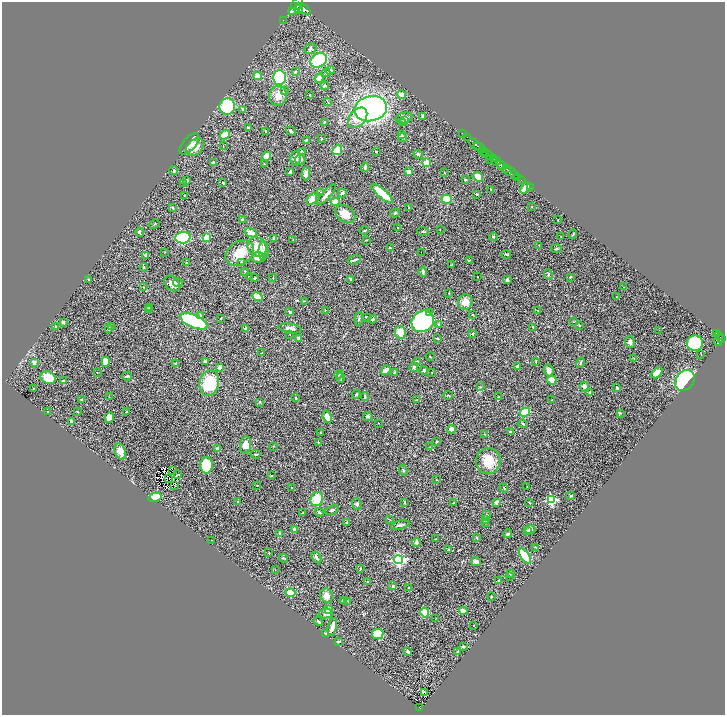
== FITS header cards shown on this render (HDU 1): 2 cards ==
NAXIS1  =                 1446
NAXIS2  =                 1425

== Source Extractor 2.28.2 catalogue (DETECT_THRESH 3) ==
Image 1446 x 1425 px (HDU 1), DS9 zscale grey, zoomed out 1/2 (1 PNG px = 2 x 2 image px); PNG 727 x 717 px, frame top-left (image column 2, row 1425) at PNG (2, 2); each listed source drawn as its Kron ellipse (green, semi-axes under 4 px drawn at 4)
Background 1.44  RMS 0.04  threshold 0.121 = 3 sigma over >= 5 px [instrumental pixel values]
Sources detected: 363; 35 cannot appear on this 1/2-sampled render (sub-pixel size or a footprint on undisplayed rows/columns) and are neither listed nor drawn; the other 328 listed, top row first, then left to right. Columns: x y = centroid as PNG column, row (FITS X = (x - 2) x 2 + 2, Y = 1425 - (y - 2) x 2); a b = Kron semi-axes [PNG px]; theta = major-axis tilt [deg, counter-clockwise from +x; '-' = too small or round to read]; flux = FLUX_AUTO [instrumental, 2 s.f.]
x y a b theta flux
296 6 10 5 56 7200
299 9 4 3 - 2200
303 9 8 4 -33 6400
293 11 2 2 - 570
283 20 2 1 - 29
310 49 6 5 - 16
319 60 9 6 31 460
330 70 4 4 - 16
295 72 3 3 - 4.7
326 73 4 3 - 10
258 76 4 4 - 62
279 78 7 6 - 460
319 78 4 3 - 46
325 86 4 2 - 15
284 91 4 3 - 8
310 95 3 2 - 2.6
401 95 4 4 - 37
278 96 10 9 - 66
327 101 3 2 - 2.6
227 107 8 8 - 430
242 109 3 2 - 5.3
371 109 16 12 12 1600
423 116 3 2 - 12
358 118 12 8 49 85
404 118 8 5 11 31
405 121 3 3 - 12
324 122 3 2 - 4.5
402 123 3 3 - 4.4
248 128 3 3 - 7.5
266 131 3 2 - 4.4
291 131 5 3 - 13
463 134 4 2 - 32
225 135 5 3 - 110
402 135 4 3 - 6
402 137 4 3 - 21
467 137 2 1 - 36
322 139 3 2 - 3.6
306 140 4 3 - 7.7
189 144 13 6 49 46
474 144 7 3 -38 2600
223 146 3 2 - 2.8
195 147 10 7 42 95
480 148 6 2 -38 2000
337 150 5 4 - 170
302 151 4 2 - 4.5
376 151 2 1 - 4.2
484 152 5 2 - 690
418 154 5 3 - 12
486 154 4 1 - 670
490 155 3 2 - 2600
266 156 5 4 - 76
493 158 3 2 - 620
295 159 7 5 87 35
300 160 5 5 - 22
490 160 3 1 - 290
496 161 5 3 - 1600
213 162 3 3 - 11
426 163 3 3 - 230
264 164 2 2 - 3.4
501 165 6 2 -40 3400
365 167 4 3 - 13
506 169 3 2 - 720
174 171 4 3 - 9
510 171 8 2 -21 1900
290 172 3 2 - 9.8
409 172 3 3 - 38
444 173 3 1 - 3.2
306 174 6 4 88 45
514 175 3 2 - 410
478 177 5 4 - 110
517 178 3 2 - 280
465 179 3 2 - 7.3
521 180 2 1 - 95
187 181 3 3 - 32
223 183 2 2 - 11
184 184 2 2 - 8
530 187 2 1 - 27
525 188 6 3 49 88
491 189 2 1 - 3.1
321 192 2 2 - 3.7
342 193 4 3 - 20
327 194 13 3 49 33
382 194 13 4 -40 230
477 194 4 3 - 8.6
184 195 2 2 - 3.7
312 199 6 4 49 64
447 199 5 4 - 140
335 202 4 4 - 44
532 207 3 2 - 3.5
173 208 4 2 - 8.8
409 208 3 2 - 3.1
395 213 5 2 - 6.3
345 214 11 8 -36 110
243 220 3 3 - 11
558 220 2 2 - 3.8
154 224 5 2 - 5.9
397 227 2 1 - 2
440 229 2 2 - 1.9
364 231 5 3 - 7.3
423 231 6 3 -4 8.8
140 232 5 2 - 20
251 233 6 4 -19 62
573 234 4 2 - 6.4
561 236 2 1 - 2.9
493 237 4 3 - 7.6
183 238 7 5 4 490
206 238 4 3 - 170
274 238 3 3 - 21
293 240 3 2 - 2.5
366 240 3 2 - 3.6
539 245 3 2 - 5.5
257 247 10 9 - 150
390 248 3 3 - 5.4
556 249 5 3 - 7.5
263 251 9 5 -90 29
165 252 2 2 - 2.9
421 252 2 1 - 8.9
240 253 15 11 34 140
506 254 5 2 - 7.5
146 256 4 2 - 15
258 257 6 5 - 66
354 260 7 2 17 14
469 260 3 2 - 4
187 262 3 2 - 3.5
241 262 4 3 - 7
452 265 4 2 - 4
144 267 4 3 - 6.1
245 271 2 1 - 4
423 272 5 3 - 20
548 274 5 3 - 10
250 277 3 3 - 5.9
478 277 2 2 - 2.5
570 277 3 3 - 4.9
254 278 2 2 - 14
273 278 3 2 - 3.7
88 279 3 3 - 6.9
351 279 3 3 - 6.5
507 280 4 3 - 21
178 283 5 3 - 11
172 284 9 6 -43 44
144 287 2 2 - 3.1
624 287 2 2 - 2.2
449 293 2 1 - 2.4
257 297 5 3 - 80
616 297 2 2 - 2.5
304 301 2 1 - 4.6
465 302 7 7 - 79
150 308 4 3 - 7.9
148 309 4 2 - 11
325 310 2 2 - 6.2
538 311 3 2 - 3.2
290 312 3 3 - 8.3
429 312 2 2 - 4.2
473 315 3 2 - 3.5
201 316 4 3 - 6.8
367 317 2 2 - 6.6
221 319 2 2 - 6
359 319 6 2 84 8.7
373 319 4 3 - 11
193 321 15 6 -23 860
423 321 12 10 37 1200
63 322 4 3 - 16
574 322 4 2 - 4.2
438 324 3 2 - 7.5
579 325 3 3 - 7.3
56 327 4 3 - 14
112 327 3 3 - 8
533 327 3 2 - 7.2
109 328 4 3 - 6.3
246 328 4 3 - 13
290 328 11 4 -8 30
659 330 2 1 - 2.5
400 332 7 5 -76 86
716 333 4 2 - 410
289 334 2 2 - 3.3
473 334 3 3 - 4.3
718 335 4 1 - 480
298 338 4 3 - 6.4
722 338 2 2 - 660
437 339 3 2 - 6.3
718 340 6 4 75 1300
630 342 6 4 -70 26
695 343 8 7 - 470
262 353 4 2 - 4.7
701 354 2 1 - 4.3
430 356 4 2 - 4.8
634 359 3 2 - 3.4
206 361 4 3 - 13
417 361 3 2 - 4.4
536 361 3 2 - 4.3
106 362 5 4 - 65
34 363 4 3 - 29
175 363 3 2 - 7.1
580 363 5 3 - 7.7
517 366 4 3 - 19
219 367 4 3 - 18
414 367 4 3 - 13
386 370 5 3 - 73
424 370 4 3 - 15
549 370 6 4 -70 40
395 372 4 3 - 15
98 373 3 1 - 3
432 373 2 1 - 2.8
657 373 6 4 43 86
339 374 4 3 - 7
127 376 4 3 - 12
48 378 8 6 -26 180
340 378 5 3 - 7.3
552 380 5 4 - 68
685 380 11 8 50 720
63 381 2 2 - 7
209 383 13 9 76 280
481 387 4 2 - 5.6
585 387 5 3 - 27
34 388 2 1 - 4.3
617 388 3 3 - 8.8
590 392 4 3 - 9.6
356 394 4 3 - 10
448 395 4 2 - 5.9
109 397 3 2 - 2.8
365 397 4 2 - 10
499 397 2 2 - 2.5
296 398 4 2 - 6
81 400 4 2 - 4.6
417 400 2 2 - 2.7
552 400 3 2 - 3.7
259 402 4 2 - 5.1
48 412 2 2 - 3.2
78 412 2 2 - 3.9
127 412 2 2 - 7.2
525 412 5 4 - 210
620 413 3 2 - 5.4
368 416 5 4 - 12
109 417 5 4 - 38
327 417 6 3 -70 110
71 421 4 2 - 8
378 423 2 2 - 2.3
523 424 4 3 - 8.6
452 429 4 4 - 36
510 432 4 3 - 8.8
321 433 3 2 - 4.3
484 434 2 2 - 2.6
436 441 3 2 - 5.7
318 442 3 2 - 4.2
245 445 8 5 81 61
274 446 3 2 - 2.8
430 447 3 2 - 2.9
218 449 3 3 - 48
120 451 8 5 -69 65
255 454 5 2 - 7.8
488 461 13 12 - 150
206 465 8 6 -89 250
403 470 5 2 - 6.3
173 471 2 1 - 4
178 474 3 1 - 1.9
271 476 3 2 - 3.9
169 479 2 1 - 2.2
436 480 2 2 - 3.3
257 485 2 2 - 3.1
175 486 2 1 - 12
527 486 3 2 - 3.1
291 487 2 2 - 3.5
504 488 4 3 - 7.4
571 496 3 3 - 8.1
155 497 7 4 13 170
317 499 7 6 - 150
551 500 4 3 - 810
238 502 2 2 - 23
404 502 3 2 - 6.6
496 502 4 4 - 19
453 503 2 2 - 6.6
530 503 2 2 - 3.1
357 504 6 4 -68 13
332 510 7 3 21 12
319 512 5 3 - 8.5
303 513 2 1 - 2.6
487 515 4 4 - 9.3
390 519 2 2 - 2.4
486 519 4 4 - 30
347 522 4 3 - 6.7
486 523 3 2 - 3.4
400 525 9 2 14 15
294 529 3 2 - 13
530 530 5 4 - 21
527 531 4 3 - 8.5
280 533 3 3 - 7.8
508 534 4 4 - 12
477 538 4 3 - 6.5
436 539 2 1 - 3.5
211 540 2 1 - 11
416 543 4 3 - 37
536 547 4 2 - 5.6
448 549 3 2 - 6.7
269 553 3 2 - 2.3
525 556 8 3 -56 310
317 557 6 3 -57 24
284 558 4 2 - 4.5
398 560 4 4 - 1600
476 562 5 4 - 23
360 568 3 2 - 6.6
275 569 2 1 - 1.9
510 573 4 2 - 4.7
509 576 4 3 - 7
498 581 3 2 - 8.8
367 582 3 3 - 6.5
393 586 3 3 - 17
409 588 3 2 - 7.7
290 592 5 4 - 76
326 596 7 6 - 52
491 597 3 2 - 5.2
343 600 4 3 - 29
348 601 4 2 - 4.8
328 610 2 2 - 150
463 611 4 3 - 51
425 612 5 4 - 100
326 613 7 5 9 30
435 618 2 1 - 3.6
318 621 5 3 - 12
474 625 2 2 - 3
332 627 9 3 76 64
326 634 3 2 - 49
378 634 6 5 - 120
338 641 4 3 - 8.6
463 646 3 3 - 11
408 651 3 3 - 11
457 651 3 2 - 4.3
424 692 4 2 - 21
420 708 4 2 - 210
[35 sub-pixel or undisplayed-footprint detections neither listed nor drawn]